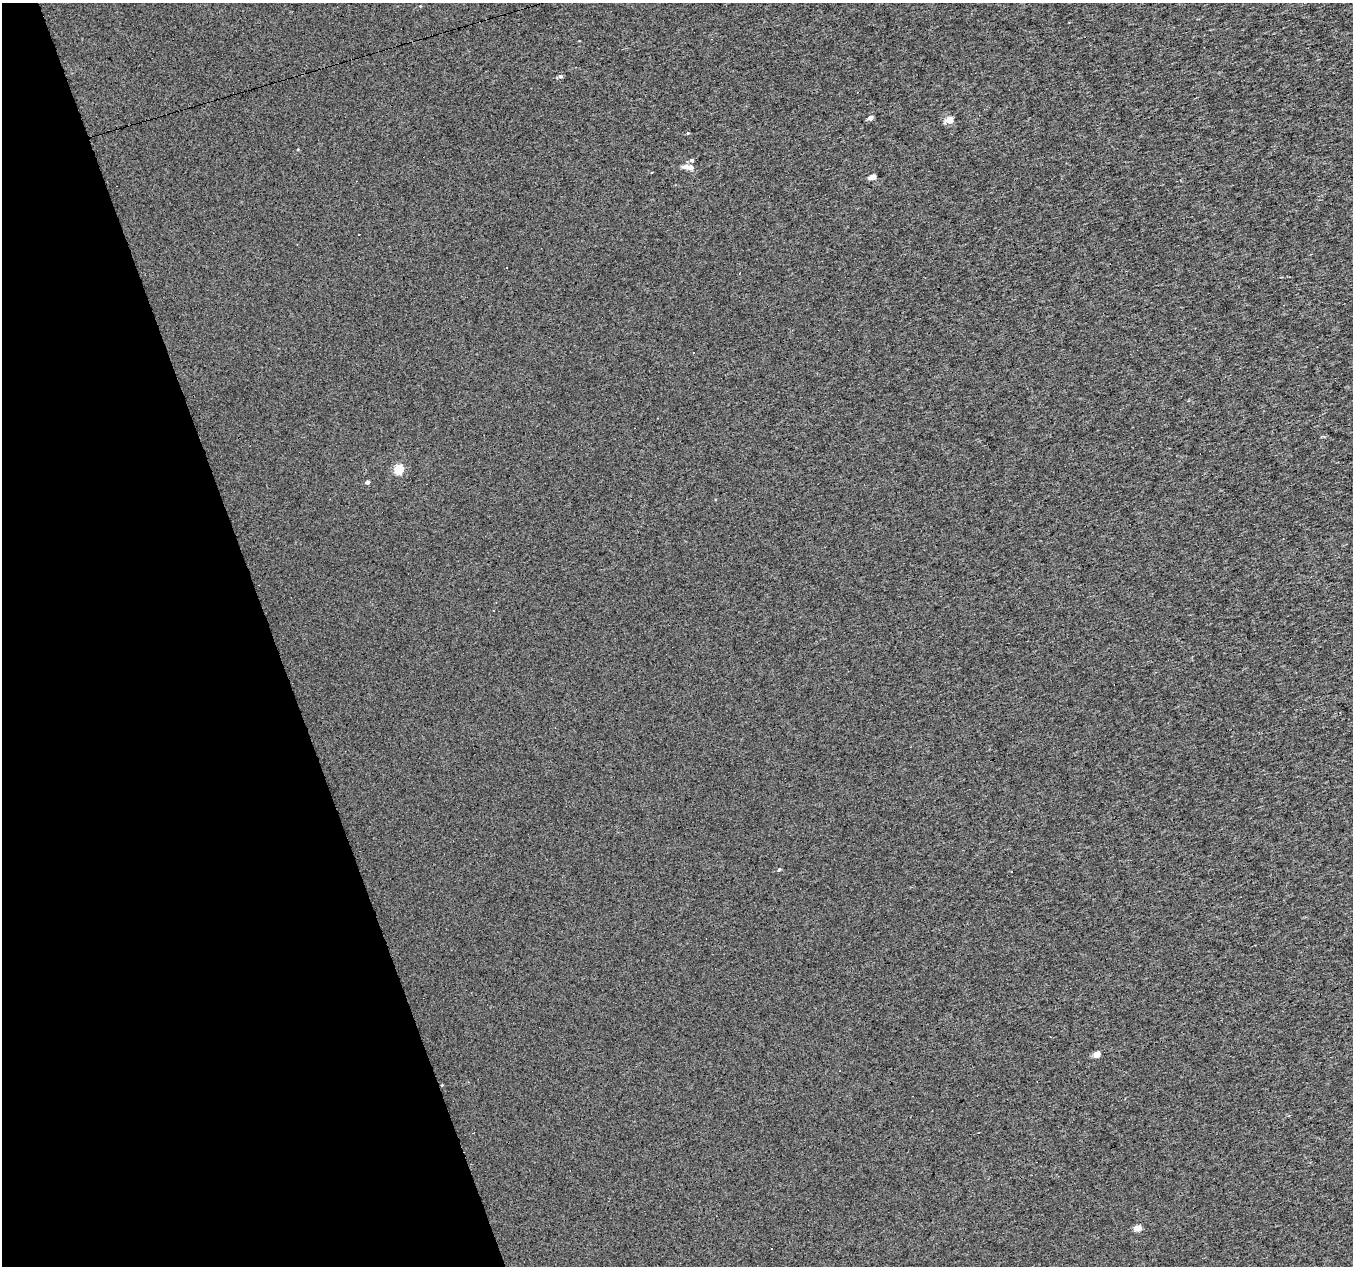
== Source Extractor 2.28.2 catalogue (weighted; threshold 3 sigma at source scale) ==
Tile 5 of 4 x 4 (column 1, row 2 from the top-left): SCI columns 1-1351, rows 2589-3852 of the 5405 x 5232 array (HDU 1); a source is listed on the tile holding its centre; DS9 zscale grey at full resolution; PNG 1355 x 1268 px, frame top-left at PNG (2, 3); no overlay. Shown black and unused: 20% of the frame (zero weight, under 3 of 4 exposures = <1% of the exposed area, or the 3 px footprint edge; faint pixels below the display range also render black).
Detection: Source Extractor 2.28.2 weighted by HDU 2 'WHT'; one run over the whole footprint, this tile lists its part. Background 5.33e-04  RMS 0.019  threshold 0.085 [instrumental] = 3 sigma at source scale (4.5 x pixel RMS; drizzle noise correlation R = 1.50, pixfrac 1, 0.0396/0.0396 arcsec/px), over >= 5 px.
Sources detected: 19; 4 cosmic-ray / hot-pixel residue — not listed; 1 inside a brighter listed object's ellipse — not listed separately; the other 14 listed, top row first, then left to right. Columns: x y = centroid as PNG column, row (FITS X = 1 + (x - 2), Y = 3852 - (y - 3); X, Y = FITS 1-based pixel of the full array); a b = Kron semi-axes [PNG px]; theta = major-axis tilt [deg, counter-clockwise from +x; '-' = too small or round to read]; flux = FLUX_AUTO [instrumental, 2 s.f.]
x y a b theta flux
560 76 5 5 - 4.5
870 118 5 4 - 7.8
950 120 5 4 - 35
688 133 4 4 - 1.8
692 160 5 4 - 3.5
685 167 8 5 0 9.1
873 177 5 4 - 16
399 469 5 5 - 89
367 482 4 4 - 5.5
779 869 4 3 - 2.7
1011 872 3 2 - 2
1096 1054 5 4 - 29
1138 1228 5 4 - 29
771 1248 3 2 - 2.3